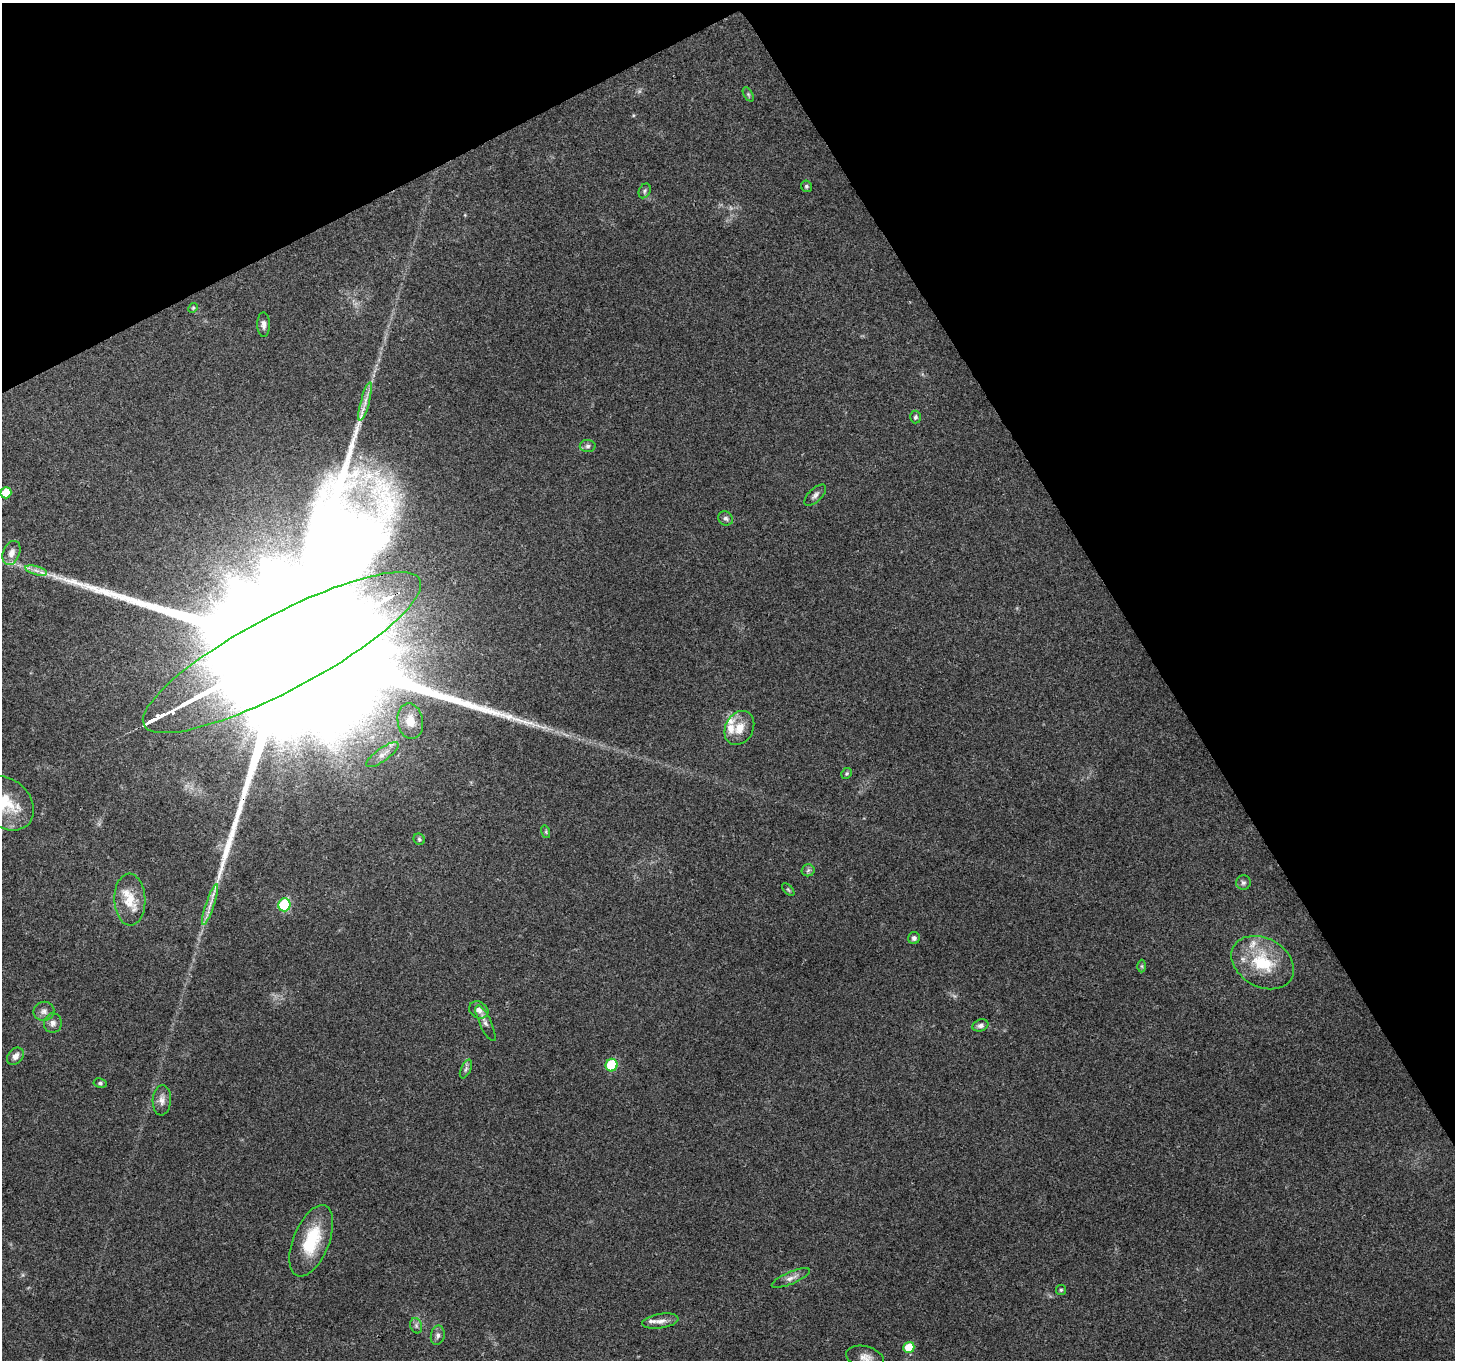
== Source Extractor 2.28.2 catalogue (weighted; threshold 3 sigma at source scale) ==
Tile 3 of 4 x 4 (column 3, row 1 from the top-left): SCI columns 2908-4360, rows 4183-5540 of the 5817 x 5710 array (HDU 1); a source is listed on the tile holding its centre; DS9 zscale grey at full resolution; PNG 1457 x 1362 px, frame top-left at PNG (2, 3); each listed source drawn as its Kron ellipse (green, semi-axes under 4 px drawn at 4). Shown black and unused: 28% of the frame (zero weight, under 3 of 4 exposures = <1% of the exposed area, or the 3 px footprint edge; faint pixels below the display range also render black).
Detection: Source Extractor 2.28.2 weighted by HDU 2 'WHT'; one run over the whole footprint, this tile lists its part. Background 0.146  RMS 0.0063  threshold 0.0285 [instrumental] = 3 sigma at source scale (4.5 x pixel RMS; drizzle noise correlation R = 1.50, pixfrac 1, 0.0396/0.0396 arcsec/px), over >= 5 px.
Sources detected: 56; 1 inside a brighter object's white glare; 2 long thin detections or spike segments (spike, bleed or trail) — neither listed nor drawn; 5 inside a brighter listed object's ellipse — not listed separately; the other 48 listed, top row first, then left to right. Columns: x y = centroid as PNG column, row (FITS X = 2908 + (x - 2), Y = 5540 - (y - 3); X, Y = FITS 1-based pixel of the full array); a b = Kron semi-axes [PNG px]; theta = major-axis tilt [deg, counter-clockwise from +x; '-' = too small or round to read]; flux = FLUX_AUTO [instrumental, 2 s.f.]
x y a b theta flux
748 94 8 4 -59 1.2
806 186 6 5 - 1.2
645 191 8 5 62 1.4
193 308 5 4 - 0.78
264 325 12 6 -88 2.6
365 401 20 4 75 4.7
915 417 6 5 - 1.3
588 446 8 6 2 1.7
6 493 6 5 - 14
815 495 13 6 44 2.5
726 518 8 6 -40 2
11 553 12 8 68 4.7
36 570 11 3 -15 2.4
282 653 156 38 28 130000
410 721 18 12 -79 9.4
739 728 18 13 61 9.3
382 755 19 6 36 4.4
847 773 6 5 - 0.88
6 803 31 24 -40 24
546 832 6 4 -73 0.86
419 839 6 5 - 1.2
808 870 6 6 - 1.5
1243 883 7 7 - 1.8
788 890 8 3 -45 0.75
130 900 26 15 -88 14
210 905 21 3 72 4.4
284 905 6 6 - 48
914 938 6 6 - 1.9
1263 963 33 24 -29 31
1142 966 6 4 -89 0.88
479 1010 10 8 -30 3.4
44 1011 10 9 - 3.1
53 1023 10 9 - 3.1
485 1023 19 6 -65 3.1
980 1025 8 5 20 2.3
15 1056 10 7 48 3.6
612 1065 6 6 - 33
466 1069 10 5 65 1.6
100 1083 7 4 -9 1.2
162 1100 15 9 86 4.1
311 1241 38 18 68 30
791 1278 21 6 23 3.8
1061 1290 5 5 - 0.88
660 1321 18 7 8 4.6
416 1326 8 5 -71 1.6
438 1335 10 7 79 2.2
909 1347 5 5 - 18
865 1357 19 11 -14 6
Overlapping masked pixels (flux is a lower limit): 1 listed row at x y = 282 653
Isophote crosses this tile's border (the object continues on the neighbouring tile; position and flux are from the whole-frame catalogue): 2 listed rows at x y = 6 803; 865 1357